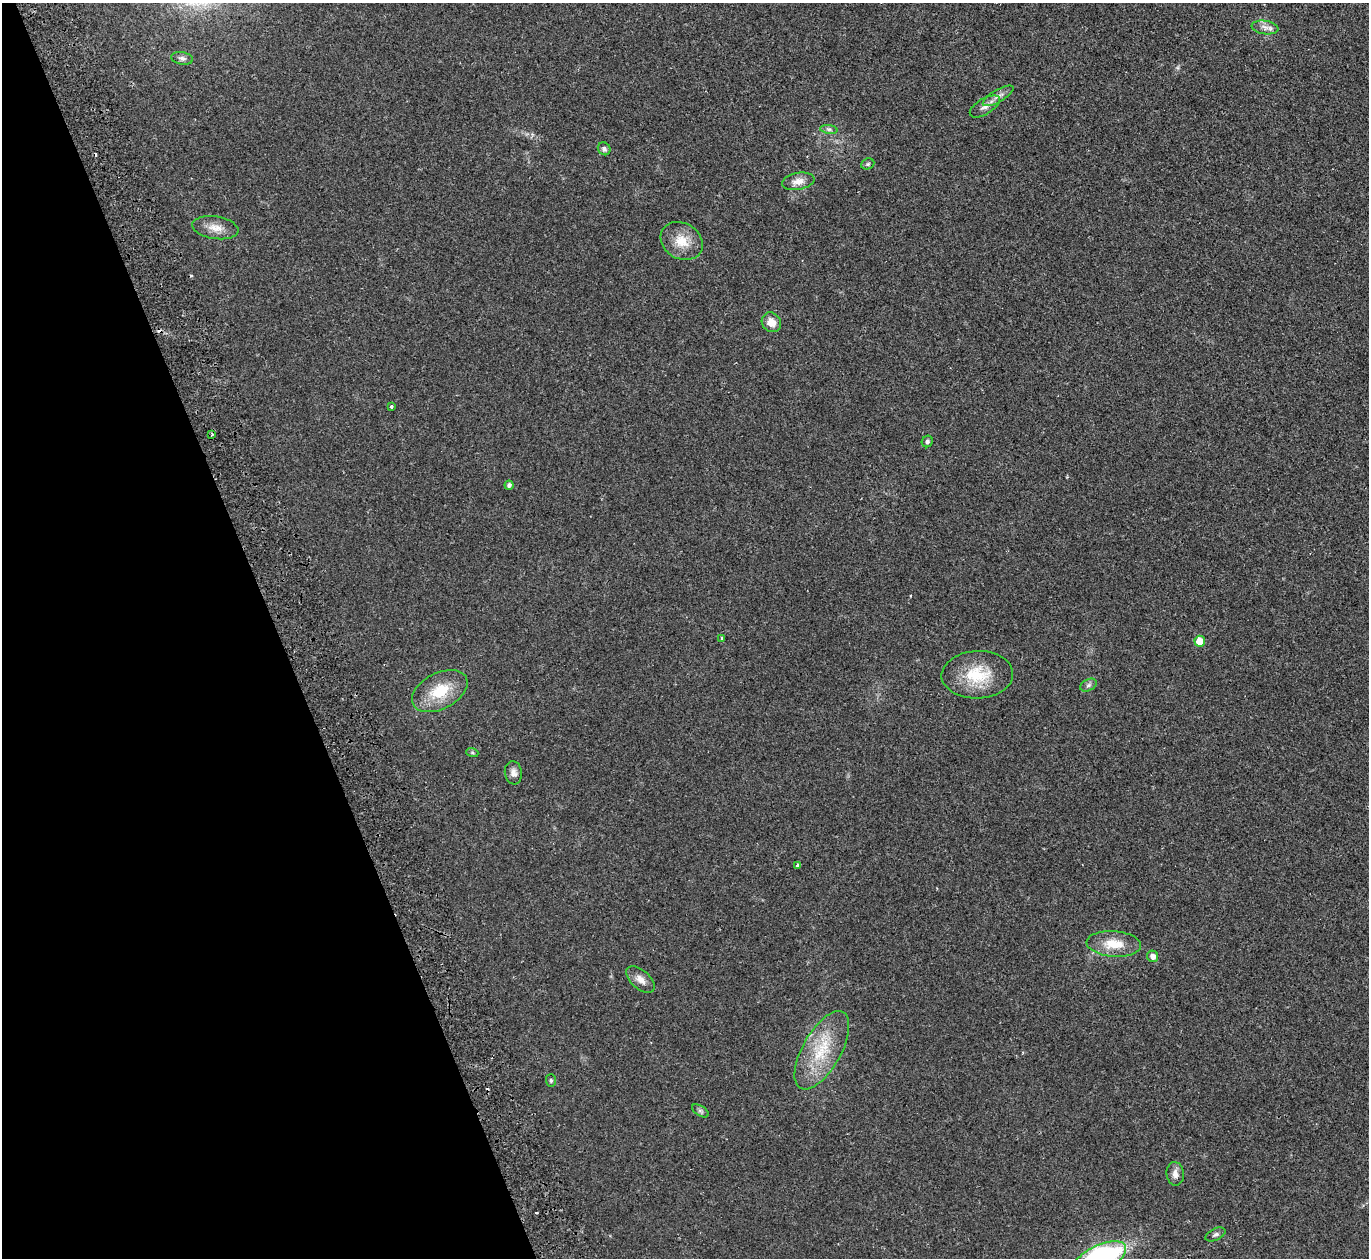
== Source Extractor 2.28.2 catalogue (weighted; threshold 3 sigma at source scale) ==
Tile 5 of 4 x 4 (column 1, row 2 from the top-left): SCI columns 56-1422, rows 2693-3948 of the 5582 x 5510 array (HDU 1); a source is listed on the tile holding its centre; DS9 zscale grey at full resolution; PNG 1371 x 1260 px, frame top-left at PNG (2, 3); each listed source drawn as its Kron ellipse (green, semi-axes under 4 px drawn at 4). Shown black and unused: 20% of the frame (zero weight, under 2 of 3 exposures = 3% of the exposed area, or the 3 px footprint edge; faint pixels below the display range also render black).
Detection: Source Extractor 2.28.2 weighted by HDU 2 'WHT'; one run over the whole footprint, this tile lists its part. Background 0.0176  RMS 0.004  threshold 0.018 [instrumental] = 3 sigma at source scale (4.5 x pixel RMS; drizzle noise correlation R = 1.50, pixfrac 1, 0.05/0.05 arcsec/px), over >= 5 px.
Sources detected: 37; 5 cosmic-ray / hot-pixel residue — neither listed nor drawn; the other 32 listed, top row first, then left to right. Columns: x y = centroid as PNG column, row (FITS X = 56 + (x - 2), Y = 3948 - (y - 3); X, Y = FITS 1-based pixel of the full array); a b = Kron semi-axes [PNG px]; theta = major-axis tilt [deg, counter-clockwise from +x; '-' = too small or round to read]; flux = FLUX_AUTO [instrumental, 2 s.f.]
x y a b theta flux
1265 27 13 6 -8 2.2
182 58 11 6 -10 1.3
998 96 17 6 30 2.3
985 106 17 8 31 2.3
829 129 9 4 -8 0.98
604 149 7 6 - 1
868 164 7 5 22 0.67
798 181 16 8 11 3.3
215 228 23 11 -9 4.6
682 241 22 18 -31 7.5
771 322 10 9 - 4
391 406 3 3 - 1.4
212 435 4 3 - 0.51
927 441 6 5 - 0.83
509 485 4 4 - 1.2
722 638 4 3 - 1
1200 641 5 5 - 6.2
977 675 36 23 2 16
1088 685 9 5 28 1.1
440 691 30 18 27 13
472 752 6 4 -20 0.46
513 773 12 8 -82 2
798 865 4 3 - 0.88
1114 944 27 13 -4 8.5
1153 956 6 5 - 2.1
640 979 17 9 -41 3.1
822 1050 44 19 60 18
551 1080 6 5 - 0.65
700 1111 9 5 -33 1
1175 1174 12 8 -85 2.3
1215 1234 11 6 26 1.1
1100 1258 28 13 26 84
Isophote crosses this tile's border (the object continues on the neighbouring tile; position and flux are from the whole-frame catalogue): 1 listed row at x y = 1100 1258